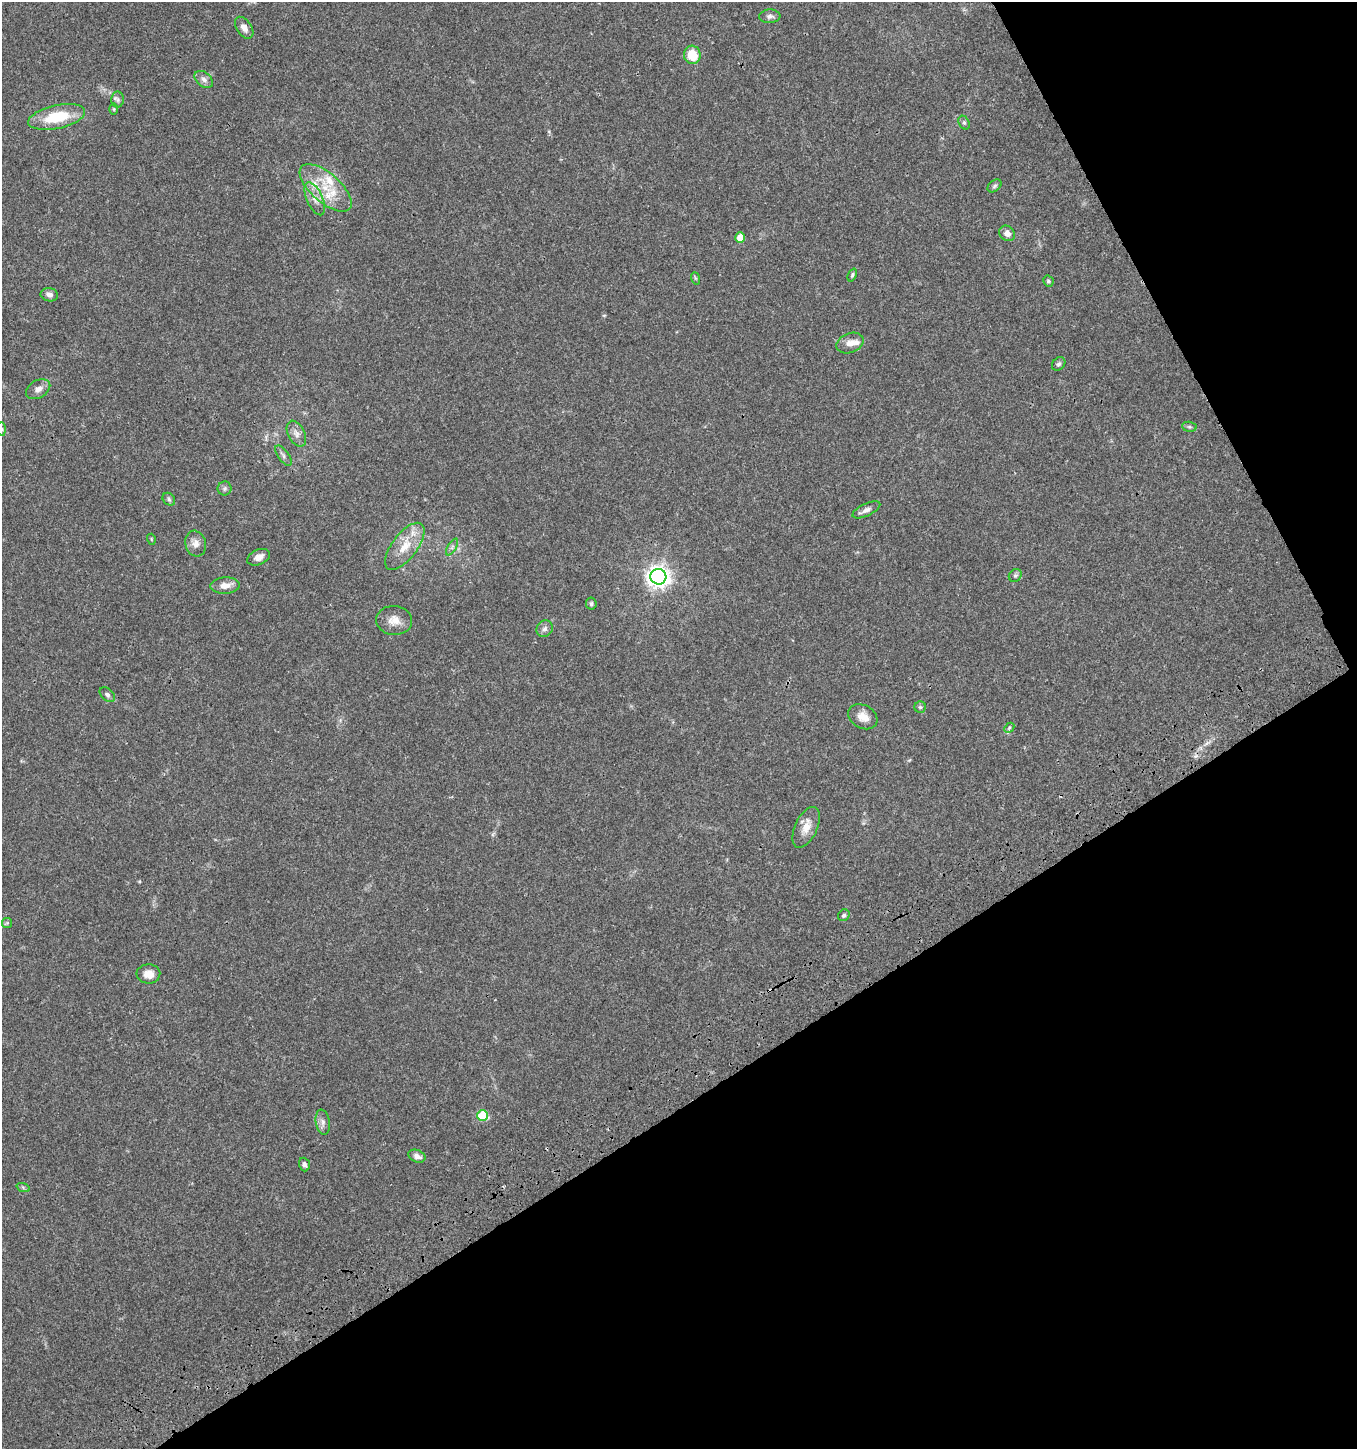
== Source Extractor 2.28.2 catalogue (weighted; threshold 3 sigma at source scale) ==
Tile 12 of 4 x 4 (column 4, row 3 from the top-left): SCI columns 4244-5598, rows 1557-3003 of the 5835 x 6003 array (HDU 1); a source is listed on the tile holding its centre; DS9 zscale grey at full resolution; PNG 1359 x 1451 px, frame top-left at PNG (2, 2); each listed source drawn as its Kron ellipse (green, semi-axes under 4 px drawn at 4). Shown black and unused: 30% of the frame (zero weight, under 3 of 4 exposures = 6% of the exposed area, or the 3 px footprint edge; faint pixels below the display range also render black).
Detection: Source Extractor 2.28.2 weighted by HDU 2 'WHT'; one run over the whole footprint, this tile lists its part. Background 0.0364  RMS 0.0035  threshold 0.0156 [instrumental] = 3 sigma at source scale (4.5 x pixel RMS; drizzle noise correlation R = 1.50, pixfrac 1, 0.0396/0.0396 arcsec/px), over >= 5 px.
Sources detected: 54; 3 inside a brighter listed object's ellipse — not listed separately; the other 51 listed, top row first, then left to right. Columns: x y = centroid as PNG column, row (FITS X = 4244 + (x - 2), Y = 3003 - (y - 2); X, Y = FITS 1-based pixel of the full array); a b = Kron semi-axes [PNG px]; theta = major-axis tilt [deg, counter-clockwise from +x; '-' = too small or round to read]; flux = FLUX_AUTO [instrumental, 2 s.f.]
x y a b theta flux
770 16 10 7 3 1.3
244 28 12 7 -55 2.2
692 55 9 8 - 7.5
204 79 10 7 -40 1.4
118 100 8 6 -88 0.86
114 109 6 4 -89 0.37
57 117 29 11 12 14
964 123 7 5 -63 0.69
995 186 8 5 41 0.75
326 188 32 14 -41 11
315 199 17 8 -67 3.2
1007 233 8 7 - 2
740 238 5 4 - 4.5
852 275 7 4 67 0.6
695 278 6 4 -71 0.4
1048 281 5 5 - 0.61
49 295 9 6 -11 1.3
850 343 14 9 23 2.7
1059 364 7 6 - 0.78
38 389 13 8 29 2.1
1189 427 7 5 -7 0.58
2 429 7 4 -89 0.58
296 434 14 8 -63 2.1
283 456 12 5 -54 1.1
225 488 7 7 - 0.85
169 499 7 5 -48 0.66
866 510 15 6 25 1.6
151 539 5 3 - 0.34
196 544 13 10 -74 2.4
405 546 28 12 52 7.3
452 547 9 4 59 0.79
259 557 12 7 25 2.2
1015 575 7 6 - 0.73
658 577 8 7 - 230
225 586 14 8 3 2.7
591 604 6 5 - 0.62
394 620 18 14 -6 4
545 629 9 7 46 1.3
107 695 9 6 -41 0.96
920 707 6 5 - 0.56
863 717 15 11 -30 3.4
1009 728 6 4 48 0.5
806 827 22 11 65 4.2
844 915 6 5 - 0.78
7 923 5 5 - 0.45
148 974 12 9 2 3.4
482 1115 5 5 - 20
323 1122 13 7 -81 1.6
417 1156 9 6 -23 1.8
304 1164 7 5 -71 0.97
23 1187 7 4 -19 0.53
Isophote crosses this tile's border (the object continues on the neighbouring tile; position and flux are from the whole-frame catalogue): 1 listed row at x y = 2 429